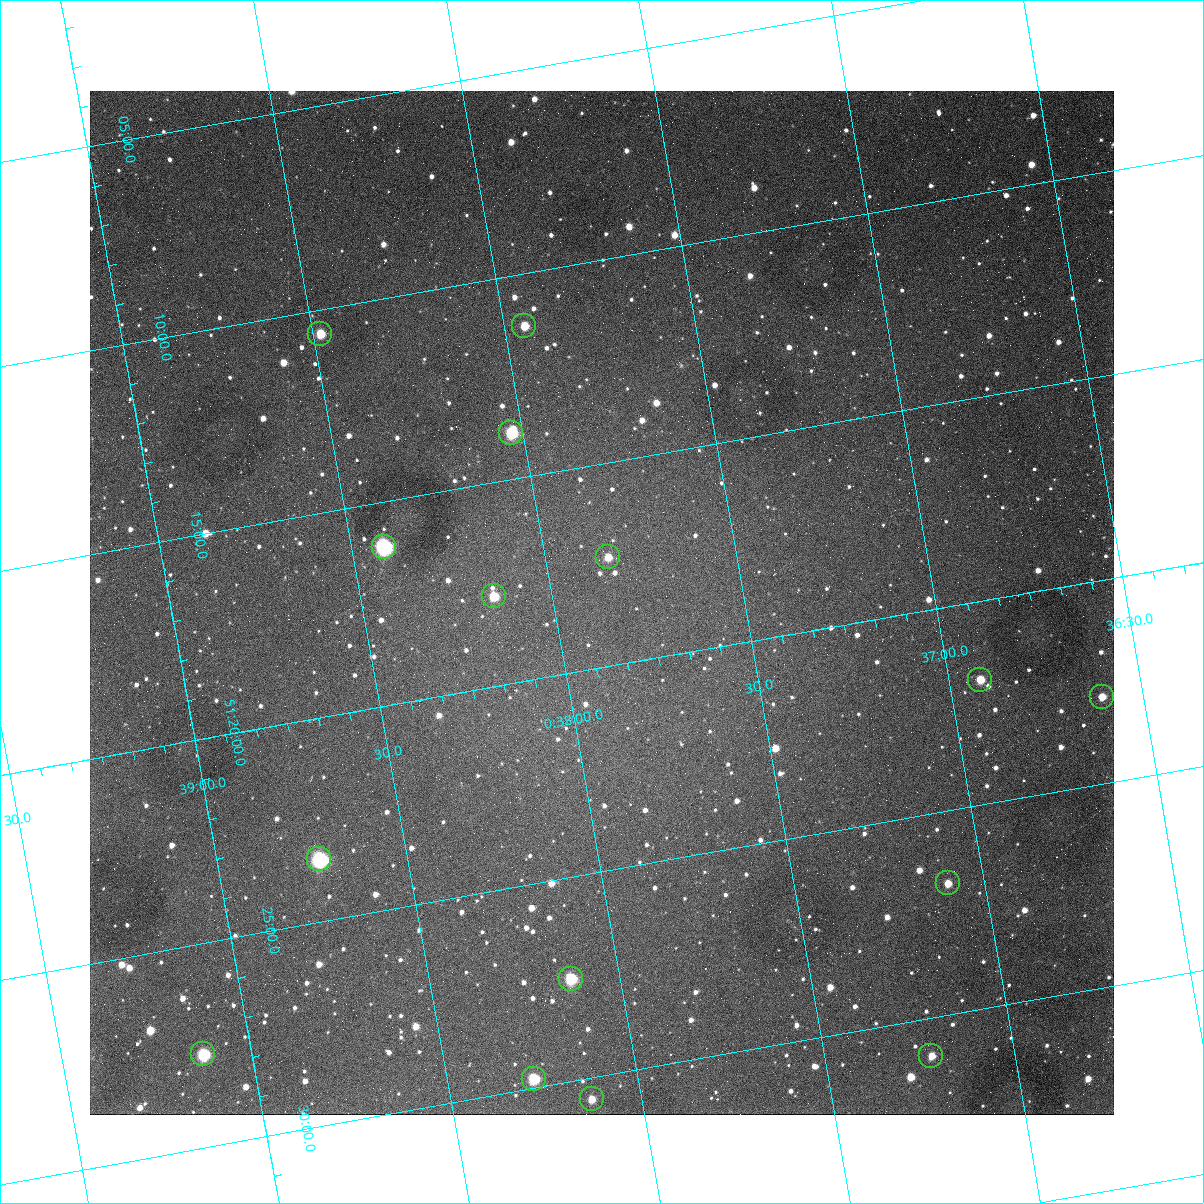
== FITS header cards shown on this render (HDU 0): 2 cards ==
NAXIS1  =                 1024
NAXIS2  =                 1024

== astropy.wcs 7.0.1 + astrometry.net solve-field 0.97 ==
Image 1024 x 1024 px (HDU 0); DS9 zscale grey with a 90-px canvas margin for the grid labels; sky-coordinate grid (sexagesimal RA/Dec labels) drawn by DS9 from the SOLVED WCS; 15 Tycho-2 reference stars matched to detected sources circled (green)
Header WCS: none
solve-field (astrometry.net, Tycho-2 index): SOLVED blind (the file carries no WCS)
Solved WCS: RA---TAN-SIP/DEC--TAN-SIP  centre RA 00:37:52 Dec +51:18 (9.47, +51.31 deg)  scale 1.49 arcsec/px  FOV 25.5' x 25.5'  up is -170 deg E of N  parity flipped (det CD > 0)
(file carries no celestial WCS; the grid is the blind solution)
Tycho-2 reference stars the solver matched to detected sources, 15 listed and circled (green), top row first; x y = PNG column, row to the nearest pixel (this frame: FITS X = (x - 90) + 1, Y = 1024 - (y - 91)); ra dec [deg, ICRS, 3 dp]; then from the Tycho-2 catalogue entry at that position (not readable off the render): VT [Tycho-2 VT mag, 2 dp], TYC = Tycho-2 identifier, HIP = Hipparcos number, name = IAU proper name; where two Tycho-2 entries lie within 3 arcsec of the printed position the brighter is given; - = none
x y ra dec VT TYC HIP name
524 326 9.486 +51.188 10.87 3261-2086-1 - -
320 334 9.620 +51.177 10.71 3261-2090-1 - -
511 433 9.507 +51.231 9.24 3261-2068-1 - -
384 547 9.604 +51.268 7.70 3261-1879-1 3018 -
608 557 9.459 +51.289 11.04 3261-1703-1 - -
494 596 9.538 +51.296 10.24 3261-1493-1 - -
980 680 9.229 +51.365 11.03 3261-2198-1 - -
1102 697 9.152 +51.381 11.06 3261-1519-1 - -
319 859 9.683 +51.391 7.88 3261-1837-1 - -
948 883 9.274 +51.446 10.91 3261-1253-1 - -
571 979 9.532 +51.458 9.03 3261-1423-1 - -
203 1054 9.782 +51.462 9.45 3261-1155-1 - -
931 1056 9.305 +51.516 11.13 3261-2117-1 - -
534 1079 9.568 +51.496 9.95 3261-2018-1 - -
592 1099 9.532 +51.509 11.27 3261-2003-1 - -